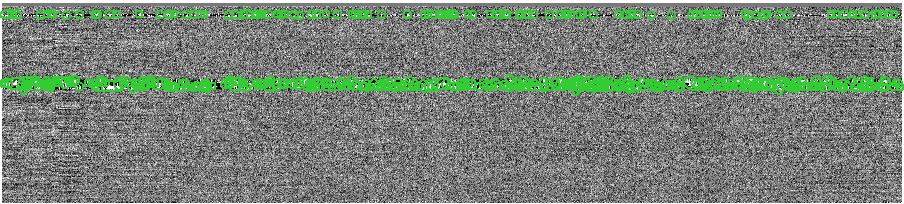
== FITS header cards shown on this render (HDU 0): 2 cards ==
NAXIS1  =                 1800
NAXIS2  =                  400

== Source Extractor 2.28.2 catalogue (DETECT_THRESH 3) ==
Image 1800 x 400 px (HDU 0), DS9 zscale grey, zoomed out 1/2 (1 PNG px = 2 x 2 image px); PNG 904 x 204 px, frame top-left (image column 1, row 399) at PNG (2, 3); each listed source drawn as its Kron ellipse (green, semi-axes under 4 px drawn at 4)
Background -0.0458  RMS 0.62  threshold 1.87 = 3 sigma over >= 5 px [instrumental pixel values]
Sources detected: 518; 74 cannot appear on this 1/2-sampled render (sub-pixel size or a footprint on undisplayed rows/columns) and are neither listed nor drawn; the other 444 listed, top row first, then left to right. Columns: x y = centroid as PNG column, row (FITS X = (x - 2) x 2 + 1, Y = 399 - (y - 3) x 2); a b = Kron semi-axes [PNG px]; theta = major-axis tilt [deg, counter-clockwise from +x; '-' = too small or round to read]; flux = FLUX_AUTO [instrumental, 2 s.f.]
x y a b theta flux
80 14 2 1 - 36
425 14 4 1 - 80
434 14 3 1 - 62
452 14 5 1 - 54
499 14 2 1 - 23
521 14 2 1 - 28
637 14 3 1 - 71
857 14 2 1 - 59
884 14 3 2 - 82
7 15 7 2 0 410
12 15 4 1 - 180
16 15 5 2 - 300
41 15 2 1 - 34
48 15 3 1 - 69
51 15 2 1 - 38
54 15 2 1 - 37
66 15 2 2 - 99
96 15 2 1 - 59
97 15 2 1 - 38
110 15 2 2 - 110
118 15 3 2 - 120
139 15 2 2 - 55
160 15 4 2 - 180
170 15 3 2 - 76
174 15 2 2 - 70
187 15 2 1 - 41
194 15 4 2 - 63
202 15 2 1 - 36
204 15 2 1 - 44
229 15 4 2 - 130
235 15 3 2 - 34
243 15 3 2 - 64
247 15 6 2 -11 110
255 15 2 1 - 52
257 15 2 2 - 81
261 15 2 2 - 85
263 15 2 1 - 48
268 15 3 1 - 110
278 15 2 1 - 69
282 15 2 1 - 30
285 15 2 1 - 26
294 15 2 1 - 45
300 15 4 2 - 150
311 15 4 2 - 170
316 15 3 2 - 120
327 15 4 1 - 110
338 15 2 1 - 48
352 15 3 1 - 63
356 15 2 1 - 68
361 15 2 1 - 36
365 15 2 1 - 73
368 15 2 1 - 37
381 15 2 1 - 54
408 15 2 1 - 34
428 15 3 1 - 74
440 15 3 1 - 130
442 15 3 2 - 150
446 15 2 1 - 47
448 15 2 1 - 40
455 15 2 1 - 55
468 15 2 1 - 76
472 15 3 1 - 81
491 15 3 1 - 80
497 15 2 2 - 100
505 15 2 1 - 46
508 15 2 1 - 41
520 15 2 2 - 30
528 15 2 1 - 44
533 15 3 1 - 47
550 15 2 1 - 36
560 15 3 2 - 110
566 15 3 2 - 58
568 15 2 2 - 68
571 15 2 1 - 24
580 15 2 1 - 35
583 15 2 1 - 25
594 15 2 1 - 46
619 15 3 1 - 51
627 15 2 1 - 110
631 15 2 1 - 51
632 15 2 1 - 57
652 15 2 1 - 68
672 15 2 1 - 59
693 15 5 1 - 180
697 15 2 2 - 97
703 15 2 1 - 43
706 15 3 2 - 100
712 15 3 1 - 82
716 15 3 2 - 140
718 15 4 1 - 140
746 15 3 2 - 87
749 15 2 1 - 67
757 15 2 1 - 18
764 15 3 1 - 52
767 15 3 1 - 37
779 15 2 1 - 48
788 15 2 1 - 36
831 15 2 2 - 110
837 15 4 2 - 200
845 15 2 1 - 76
853 15 3 1 - 47
865 15 2 1 - 35
875 15 2 1 - 30
879 15 2 2 - 45
889 15 2 1 - 53
895 15 2 1 - 22
56 80 2 1 - 57
75 80 4 3 - 170
100 80 2 1 - 34
124 80 2 1 - 63
144 80 3 2 - 120
147 80 3 2 - 67
152 80 2 1 - 55
231 80 4 3 - 190
523 80 2 2 - 79
578 80 4 3 - 82
816 80 4 3 - 120
852 80 4 2 - 44
28 81 3 2 - 68
30 81 3 1 - 64
35 81 4 2 - 140
61 81 4 2 - 86
70 81 2 1 - 50
271 81 2 1 - 26
352 81 5 2 - 79
384 81 4 3 - 130
409 81 3 1 - 50
593 81 2 1 - 35
601 81 2 2 - 110
608 81 4 2 - 63
680 81 3 2 - 54
726 81 4 1 - 59
741 81 5 2 - 140
775 81 3 1 - 61
827 81 5 2 - 83
871 81 2 2 - 53
885 81 3 3 - 130
47 82 4 2 - 89
102 82 4 1 - 29
105 82 3 2 - 64
240 82 3 2 - 67
465 82 3 2 - 47
511 82 7 2 -66 38
797 82 2 1 - 37
802 82 4 2 - 75
887 82 4 1 - 76
35 83 3 1 - 19
38 83 2 1 - 88
48 83 3 2 - 95
52 83 3 2 - 62
55 83 3 2 - 82
66 83 6 3 85 560
70 83 2 1 - 27
74 83 2 1 - 47
129 83 2 1 - 23
151 83 2 1 - 72
226 83 6 3 69 360
228 83 3 1 - 110
268 83 2 1 - 59
314 83 6 2 49 10
325 83 2 1 - 75
326 83 3 2 - 150
343 83 3 2 - 200
383 83 2 2 - 120
398 83 2 1 - 27
530 83 3 1 - 130
535 83 3 2 - 200
549 83 3 1 - 84
704 83 2 1 - 100
705 83 5 1 - 66
722 83 3 1 - 79
746 83 2 1 - 68
751 83 6 4 -70 370
759 83 4 2 - 110
831 83 7 3 -73 130
3 84 3 2 - 500
7 84 5 4 - 770
15 84 9 5 5 1200
28 84 3 1 - 53
58 84 2 1 - 83
89 84 3 1 - 72
93 84 3 2 - 580
96 84 4 1 - 120
124 84 4 1 - 20
135 84 2 1 - 30
155 84 2 1 - 100
160 84 7 5 40 1600
165 84 3 1 - 57
183 84 4 3 - 110
185 84 2 1 - 130
206 84 3 1 - 99
230 84 5 2 - 230
235 84 7 5 59 860
243 84 3 2 - 200
249 84 3 1 - 120
258 84 3 3 - 370
261 84 4 2 - 300
262 84 4 1 - 230
266 84 3 1 - 170
270 84 2 1 - 110
278 84 3 2 - 450
282 84 3 1 - 140
284 84 5 2 - 300
287 84 3 2 - 350
293 84 5 4 - 780
297 84 3 1 - 270
299 84 6 4 72 940
307 84 6 2 -73 260
309 84 4 1 - 150
311 84 4 3 - 180
327 84 4 2 - 220
334 84 4 2 - 94
341 84 6 2 -69 190
374 84 5 3 - 380
406 84 3 2 - 150
415 84 4 2 - 170
442 84 8 5 35 1800
447 84 5 3 - 1100
461 84 4 1 - 96
468 84 3 3 - 270
483 84 3 1 - 63
492 84 3 3 - 480
496 84 6 3 -78 700
505 84 4 2 - 510
516 84 6 3 -79 650
520 84 3 1 - 150
544 84 6 1 87 120
555 84 6 2 -83 310
560 84 7 2 89 930
566 84 4 3 - 320
571 84 6 3 74 310
574 84 6 1 86 250
585 84 7 1 73 130
588 84 4 2 - 130
595 84 2 2 - 39
604 84 3 1 - 38
605 84 4 1 - 37
618 84 3 1 - 120
621 84 5 1 - 37
626 84 2 1 - 130
634 84 3 1 - 95
649 84 3 2 - 230
651 84 5 1 - 220
655 84 4 2 - 180
671 84 3 2 - 340
677 84 3 1 - 42
692 84 8 6 -27 1600
696 84 3 1 - 230
699 84 6 3 55 240
713 84 3 3 - 280
715 84 6 2 -83 320
732 84 3 1 - 140
737 84 5 1 - 230
757 84 6 1 -77 160
764 84 6 3 84 400
767 84 3 2 - 140
776 84 4 2 - 120
784 84 6 2 -67 460
786 84 5 3 - 690
814 84 3 1 - 58
833 84 3 1 - 71
835 84 3 1 - 150
837 84 4 3 - 510
844 84 3 2 - 270
858 84 3 1 - 130
865 84 3 1 - 130
867 84 8 3 -70 90
896 84 3 1 - 78
899 84 3 2 - 140
46 85 3 1 - 96
119 85 7 3 -82 760
147 85 2 1 - 14
168 85 5 2 - 270
204 85 5 3 - 540
319 85 6 2 -85 330
347 85 5 2 - 94
356 85 5 2 - 280
389 85 6 2 73 340
434 85 7 4 65 480
472 85 5 2 - 450
487 85 5 2 - 340
569 85 2 1 - 49
578 85 7 2 -76 110
599 85 6 1 -86 130
612 85 6 2 64 400
628 85 9 3 -82 640
642 85 6 1 -86 210
646 85 3 1 - 13
665 85 5 3 - 200
704 85 6 1 84 130
720 85 5 1 - 120
744 85 4 1 - 73
771 85 5 1 - 190
791 85 2 2 - 40
138 86 5 1 - 170
196 86 4 1 - 120
199 86 3 1 - 58
366 86 6 1 -87 160
382 86 5 2 - 120
386 86 5 1 - 96
424 86 6 5 - 980
429 86 6 2 81 250
457 86 2 1 - 19
467 86 4 2 - 110
531 86 5 1 - 200
601 86 6 1 88 260
681 86 2 1 - 86
753 86 2 1 - 43
754 86 6 1 89 94
780 86 8 5 76 800
795 86 6 1 -82 68
21 87 3 1 - 110
23 87 8 2 -82 350
26 87 2 1 - 57
28 87 3 1 - 63
45 87 3 2 - 140
50 87 3 1 - 68
52 87 3 1 - 40
80 87 3 2 - 190
96 87 3 3 - 360
98 87 2 1 - 63
109 87 16 5 5 1600
132 87 6 3 -65 160
140 87 3 1 - 120
142 87 3 1 - 2.1
143 87 2 1 - 61
146 87 2 1 - 66
169 87 3 1 - 120
171 87 2 1 - 48
173 87 3 2 - 220
175 87 3 2 - 76
180 87 3 1 - 92
194 87 3 1 - 150
204 87 2 2 - 240
207 87 5 1 - 120
213 87 3 1 - 83
244 87 3 1 - 63
247 87 3 2 - 240
259 87 3 1 - 100
269 87 5 1 - 42
308 87 4 1 - 100
313 87 3 1 - 110
317 87 3 1 - 140
328 87 3 2 - 140
332 87 3 1 - 48
338 87 3 1 - 61
351 87 3 1 - 160
363 87 3 1 - 34
365 87 3 1 - 130
370 87 3 1 - 94
379 87 3 1 - 59
384 87 3 1 - 81
391 87 3 2 - 190
395 87 3 3 - 320
398 87 2 1 - 59
402 87 4 3 - 120
408 87 3 2 - 280
413 87 2 1 - 31
418 87 3 2 - 260
450 87 3 2 - 77
454 87 4 3 - 350
462 87 2 1 - 50
479 87 3 1 - 65
489 87 5 3 - 420
499 87 3 2 - 290
508 87 4 3 - 380
510 87 3 2 - 170
519 87 3 1 - 53
521 87 3 2 - 210
525 87 3 1 - 39
527 87 3 2 - 160
538 87 3 1 - 61
544 87 3 1 - 53
551 87 3 2 - 140
564 87 3 1 - 63
576 87 8 1 -86 13
583 87 4 3 - 190
586 87 3 2 - 130
589 87 5 3 - 450
594 87 5 3 - 150
597 87 3 1 - 30
604 87 4 1 - 77
609 87 5 1 - 240
615 87 7 4 10 270
618 87 3 2 - 220
620 87 3 1 - 150
625 87 3 1 - 170
631 87 6 2 -78 450
637 87 4 3 - 540
658 87 3 1 - 100
659 87 2 1 - 97
661 87 3 1 - 50
669 87 3 1 - 170
674 87 3 2 - 77
678 87 3 2 - 240
707 87 3 2 - 230
711 87 3 2 - 210
724 87 3 1 - 83
725 87 3 2 - 71
728 87 2 1 - 42
731 87 3 1 - 93
735 87 3 1 - 150
739 87 3 1 - 57
741 87 2 1 - 48
746 87 3 2 - 220
748 87 2 1 - 80
761 87 3 1 - 37
769 87 3 1 - 89
774 87 2 1 - 49
789 87 4 1 - 96
791 87 2 1 - 52
794 87 3 1 - 200
797 87 3 1 - 49
799 87 3 1 - 70
802 87 3 1 - 51
804 87 3 1 - 28
806 87 4 1 - 73
811 87 3 2 - 180
815 87 3 1 - 140
817 87 4 3 - 250
821 87 3 2 - 220
826 87 3 1 - 93
838 87 3 2 - 290
842 87 3 1 - 130
845 87 3 2 - 280
848 87 3 1 - 130
854 87 4 2 - 240
857 87 2 2 - 150
863 87 3 1 - 97
865 87 3 1 - 67
869 87 3 1 - 52
871 87 3 1 - 61
875 87 3 2 - 210
880 87 3 1 - 170
883 87 3 3 - 430
886 87 3 1 - 120
894 87 4 1 - 130
900 87 3 1 - 74
39 88 3 2 - 78
186 88 3 1 - 60
278 88 2 1 - 50
416 88 2 1 - 35
591 88 3 1 - 88
655 88 2 1 - 50
At the frame edge (FLAGS 8, measured only in part): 1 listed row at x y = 7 15
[74 sub-pixel or undisplayed-footprint detections neither listed nor drawn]